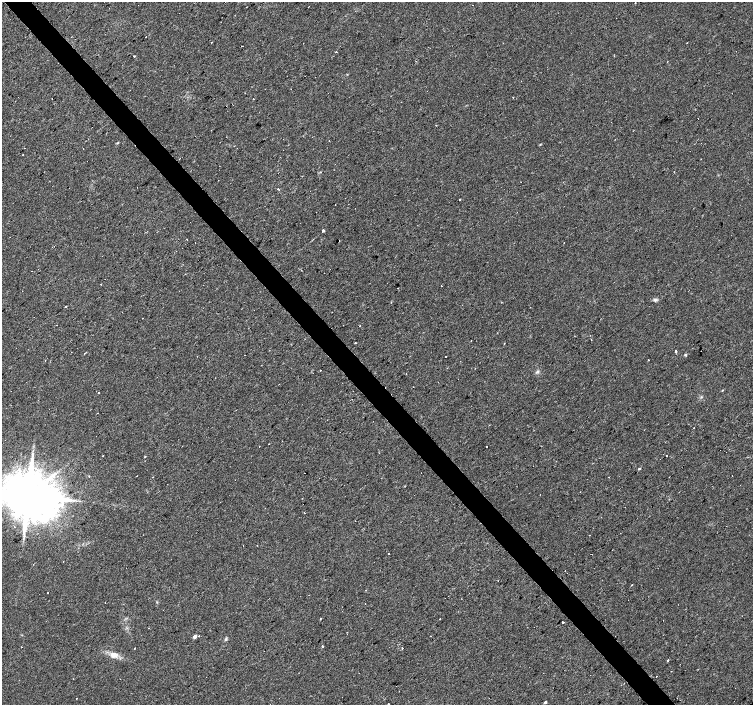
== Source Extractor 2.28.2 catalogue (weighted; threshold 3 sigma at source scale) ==
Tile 11 of 4 x 4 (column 3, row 3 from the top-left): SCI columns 3003-4504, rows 1550-2954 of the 6008 x 5969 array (HDU 1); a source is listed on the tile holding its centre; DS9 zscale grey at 2 x 2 block average (1 PNG px = mean of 2 x 2 image px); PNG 755 x 707 px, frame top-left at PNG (2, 2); no overlay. Shown black and unused: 4% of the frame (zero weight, under 2 of 3 exposures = <1% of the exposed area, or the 3 px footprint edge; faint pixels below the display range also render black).
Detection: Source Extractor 2.28.2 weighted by HDU 2 'WHT'; one run over the whole footprint, this tile lists its part. Background 0.0312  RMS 0.0061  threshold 0.0272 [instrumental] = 3 sigma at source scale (4.5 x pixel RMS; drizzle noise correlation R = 1.50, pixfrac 1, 0.0396/0.0396 arcsec/px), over >= 5 px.
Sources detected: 95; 39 cosmic-ray / hot-pixel residue — not listed; the other 56 listed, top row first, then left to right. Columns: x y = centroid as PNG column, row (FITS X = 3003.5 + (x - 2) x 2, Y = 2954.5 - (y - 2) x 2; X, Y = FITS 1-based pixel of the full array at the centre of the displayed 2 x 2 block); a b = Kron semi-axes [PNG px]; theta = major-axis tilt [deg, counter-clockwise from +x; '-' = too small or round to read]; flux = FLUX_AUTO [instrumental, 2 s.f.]
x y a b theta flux
635 3 2 2 - 0.95
687 43 2 2 - 0.58
243 46 2 2 - 1.1
336 52 2 2 - 1.3
134 56 2 2 - 1.7
513 97 2 2 - 1.9
436 125 2 2 - 0.64
117 143 3 2 - 1.1
521 182 2 2 - 0.8
459 200 2 2 - 1.5
324 231 2 2 - 180
187 239 2 2 - 0.62
564 243 2 2 - 2.4
101 284 2 2 - 0.99
655 300 5 4 - 3
66 306 2 2 - 0.77
360 326 2 2 - 0.54
355 343 2 2 - 1.4
504 343 2 2 - 0.59
676 351 3 2 - 1.8
85 353 2 2 - 3
244 355 2 2 - 0.6
685 355 4 3 - 1.3
320 370 2 2 - 1.4
406 374 2 2 - 0.98
722 390 3 2 - 0.97
98 392 2 2 - 26
49 409 2 2 - 0.69
693 428 2 2 - 2.2
269 444 2 2 - 0.45
486 446 2 2 - 1
103 455 2 2 - 0.8
666 455 2 2 - 2.2
145 457 2 2 - 1.1
639 468 3 2 - 1.5
89 476 2 2 - 0.65
28 496 12 10 6 11000
304 513 2 2 - 1.2
590 535 2 2 - 0.76
63 561 2 2 - 1.2
47 593 2 2 - 1.1
105 603 2 2 - 1.2
320 619 2 2 - 0.99
563 622 2 2 - 80
195 636 3 2 - 6.1
430 636 2 2 - 0.86
226 639 4 3 - 1.9
322 646 2 2 - 12
21 647 2 2 - 1.5
135 648 2 2 - 1.2
402 648 2 2 - 2.6
114 655 9 6 -12 11
668 660 2 2 - 5
656 676 2 2 - 1.6
76 698 2 2 - 2
545 702 2 2 - 2.7
Isophote crosses this tile's border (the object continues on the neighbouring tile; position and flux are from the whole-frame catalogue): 1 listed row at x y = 28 496
Diffuse or blended objects may show on this block-average render without a row.